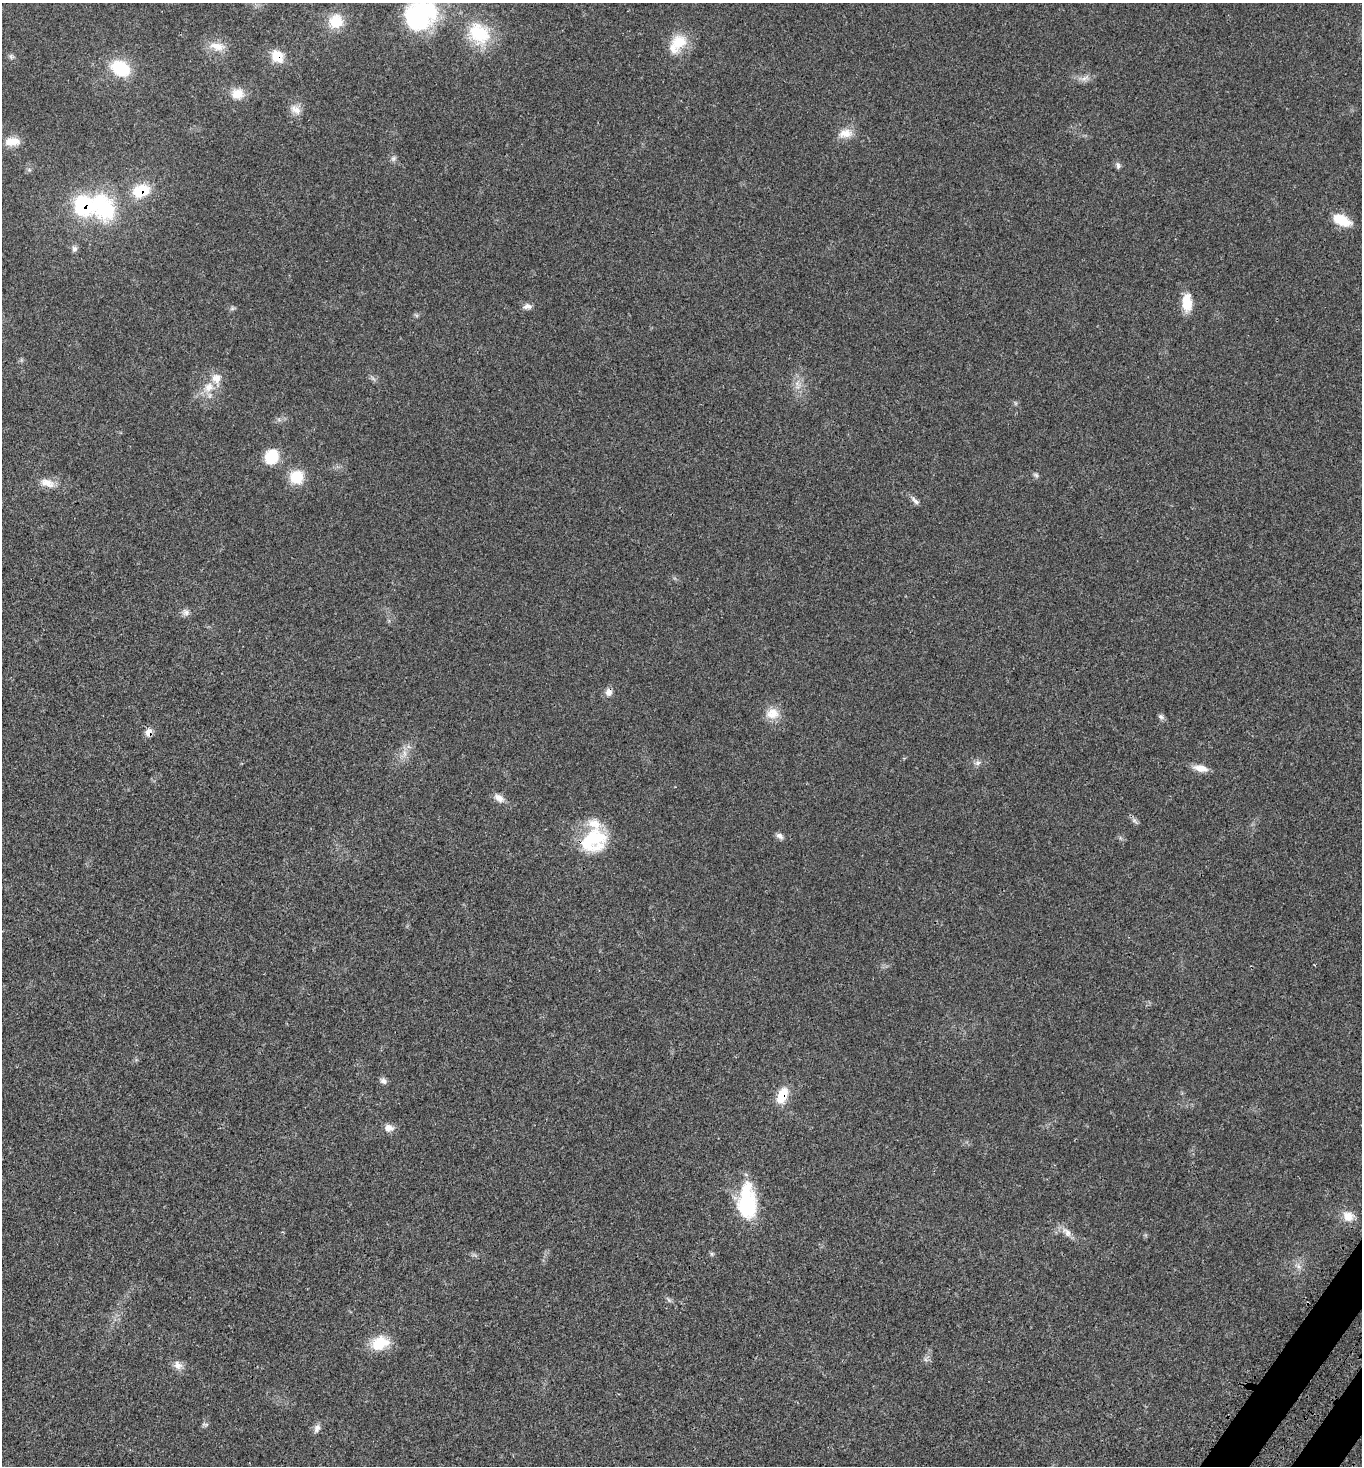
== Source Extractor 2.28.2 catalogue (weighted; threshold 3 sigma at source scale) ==
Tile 6 of 4 x 4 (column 2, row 2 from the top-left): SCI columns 1748-3107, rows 3040-4503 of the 6077 x 6080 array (HDU 1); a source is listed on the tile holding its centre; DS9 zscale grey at full resolution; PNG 1364 x 1468 px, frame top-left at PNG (2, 3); no overlay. Shown black and unused: <1% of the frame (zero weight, under 3 of 4 exposures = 8% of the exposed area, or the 3 px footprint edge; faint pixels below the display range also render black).
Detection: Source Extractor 2.28.2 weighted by HDU 2 'WHT'; one run over the whole footprint, this tile lists its part. Background 0.0205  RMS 0.0034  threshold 0.0152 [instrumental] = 3 sigma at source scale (4.5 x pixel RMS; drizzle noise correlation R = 1.50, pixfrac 1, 0.05/0.05 arcsec/px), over >= 5 px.
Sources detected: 56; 1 inside a brighter object's white glare — not listed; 3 inside a brighter listed object's ellipse — not listed separately; the other 52 listed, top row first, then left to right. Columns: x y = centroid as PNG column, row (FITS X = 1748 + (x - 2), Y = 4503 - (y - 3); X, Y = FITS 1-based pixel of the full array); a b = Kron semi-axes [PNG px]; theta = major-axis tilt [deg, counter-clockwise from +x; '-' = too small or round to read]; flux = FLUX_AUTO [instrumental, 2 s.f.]
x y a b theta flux
420 15 47 37 31 41
336 21 17 16 - 7.4
479 33 30 24 -42 16
679 42 23 19 53 8.6
217 46 23 11 -12 4
277 56 15 12 -52 5.7
11 57 8 6 -70 0.73
120 68 22 16 -25 13
1084 78 13 5 26 1.5
237 94 16 13 1 4.2
295 110 17 10 -37 2.7
845 133 20 12 7 3.7
15 141 15 13 0 3.5
393 158 8 6 46 0.84
1118 166 9 5 -89 0.82
141 191 20 14 17 9.9
103 208 44 30 -59 25
1342 220 21 11 -24 7.2
74 249 8 7 - 0.95
1187 302 22 12 -88 5.9
527 306 11 7 2 1.4
232 309 7 4 19 0.57
209 387 15 12 50 4.4
271 457 16 14 60 9.3
1036 475 8 5 -31 0.65
296 477 16 16 - 7.6
47 483 22 10 -16 3.7
915 501 14 5 -49 1.2
186 613 10 8 -2 1.4
609 692 10 9 - 1.8
772 713 18 15 13 4.4
1161 717 10 6 -36 0.82
149 732 9 7 71 2.4
404 753 8 5 -89 1.1
978 763 8 6 42 1.1
1200 768 19 8 -10 2.9
499 798 14 8 -36 2.2
1134 821 12 5 -49 0.97
780 836 10 6 -31 1.2
593 840 35 28 33 19
383 1081 9 7 -27 1.1
782 1095 20 11 67 6.6
389 1128 12 9 1 2.1
747 1202 42 20 -88 22
1348 1216 15 13 -29 3.8
1067 1232 17 9 -51 2.4
712 1254 6 4 -71 0.47
1298 1266 7 4 -71 0.92
669 1300 7 5 -46 0.64
380 1343 22 16 21 8.3
178 1365 13 10 -48 2.2
317 1428 12 7 63 1.5
Overlapping masked pixels (flux is a lower limit): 5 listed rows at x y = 277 56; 141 191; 609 692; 149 732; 782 1095
Isophote crosses this tile's border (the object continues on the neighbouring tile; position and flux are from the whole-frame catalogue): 1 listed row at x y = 420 15